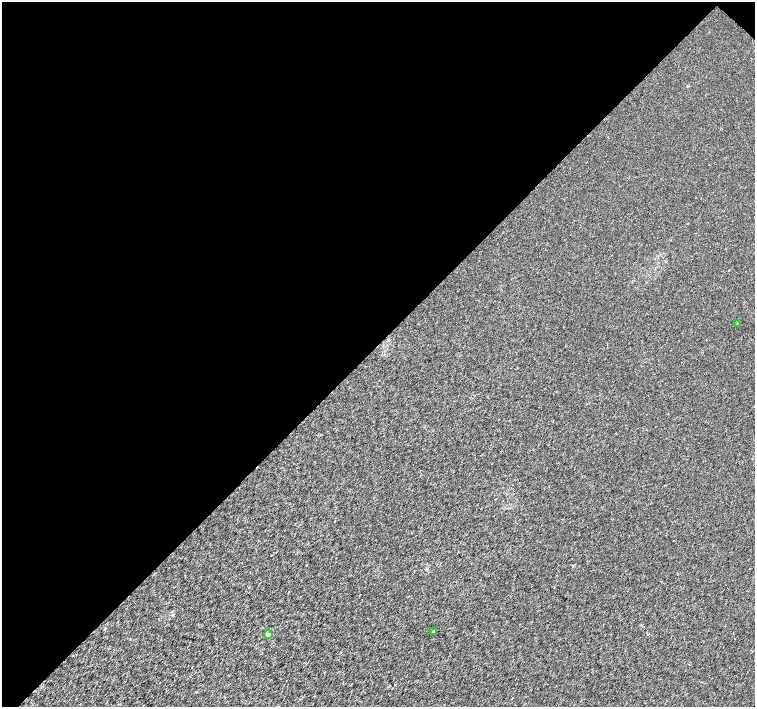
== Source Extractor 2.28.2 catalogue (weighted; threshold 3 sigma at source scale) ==
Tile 2 of 4 x 4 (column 2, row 1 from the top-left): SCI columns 1513-3017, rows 4455-5863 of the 6026 x 6026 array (HDU 1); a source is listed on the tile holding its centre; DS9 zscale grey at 2 x 2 block average (1 PNG px = mean of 2 x 2 image px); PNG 757 x 709 px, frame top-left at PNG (2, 2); each listed source drawn as its Kron ellipse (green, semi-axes under 4 px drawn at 4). Shown black and unused: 49% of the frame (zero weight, under 3 of 4 exposures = <1% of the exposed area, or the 3 px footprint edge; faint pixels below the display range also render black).
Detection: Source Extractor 2.28.2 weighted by HDU 2 'WHT'; one run over the whole footprint, this tile lists its part. Background 0.00102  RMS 0.0021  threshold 0.00956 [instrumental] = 3 sigma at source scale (4.5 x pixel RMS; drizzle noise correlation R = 1.50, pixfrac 1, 0.0396/0.0396 arcsec/px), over >= 5 px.
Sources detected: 3; all 3 listed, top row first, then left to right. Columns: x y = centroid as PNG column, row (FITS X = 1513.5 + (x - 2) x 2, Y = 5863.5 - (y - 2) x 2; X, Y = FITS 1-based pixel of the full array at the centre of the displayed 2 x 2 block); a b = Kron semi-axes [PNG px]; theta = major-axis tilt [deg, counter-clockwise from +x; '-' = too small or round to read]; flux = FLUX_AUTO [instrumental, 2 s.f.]
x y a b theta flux
737 323 2 2 - 0.23
433 632 3 2 - 0.27
268 634 4 4 - 0.97